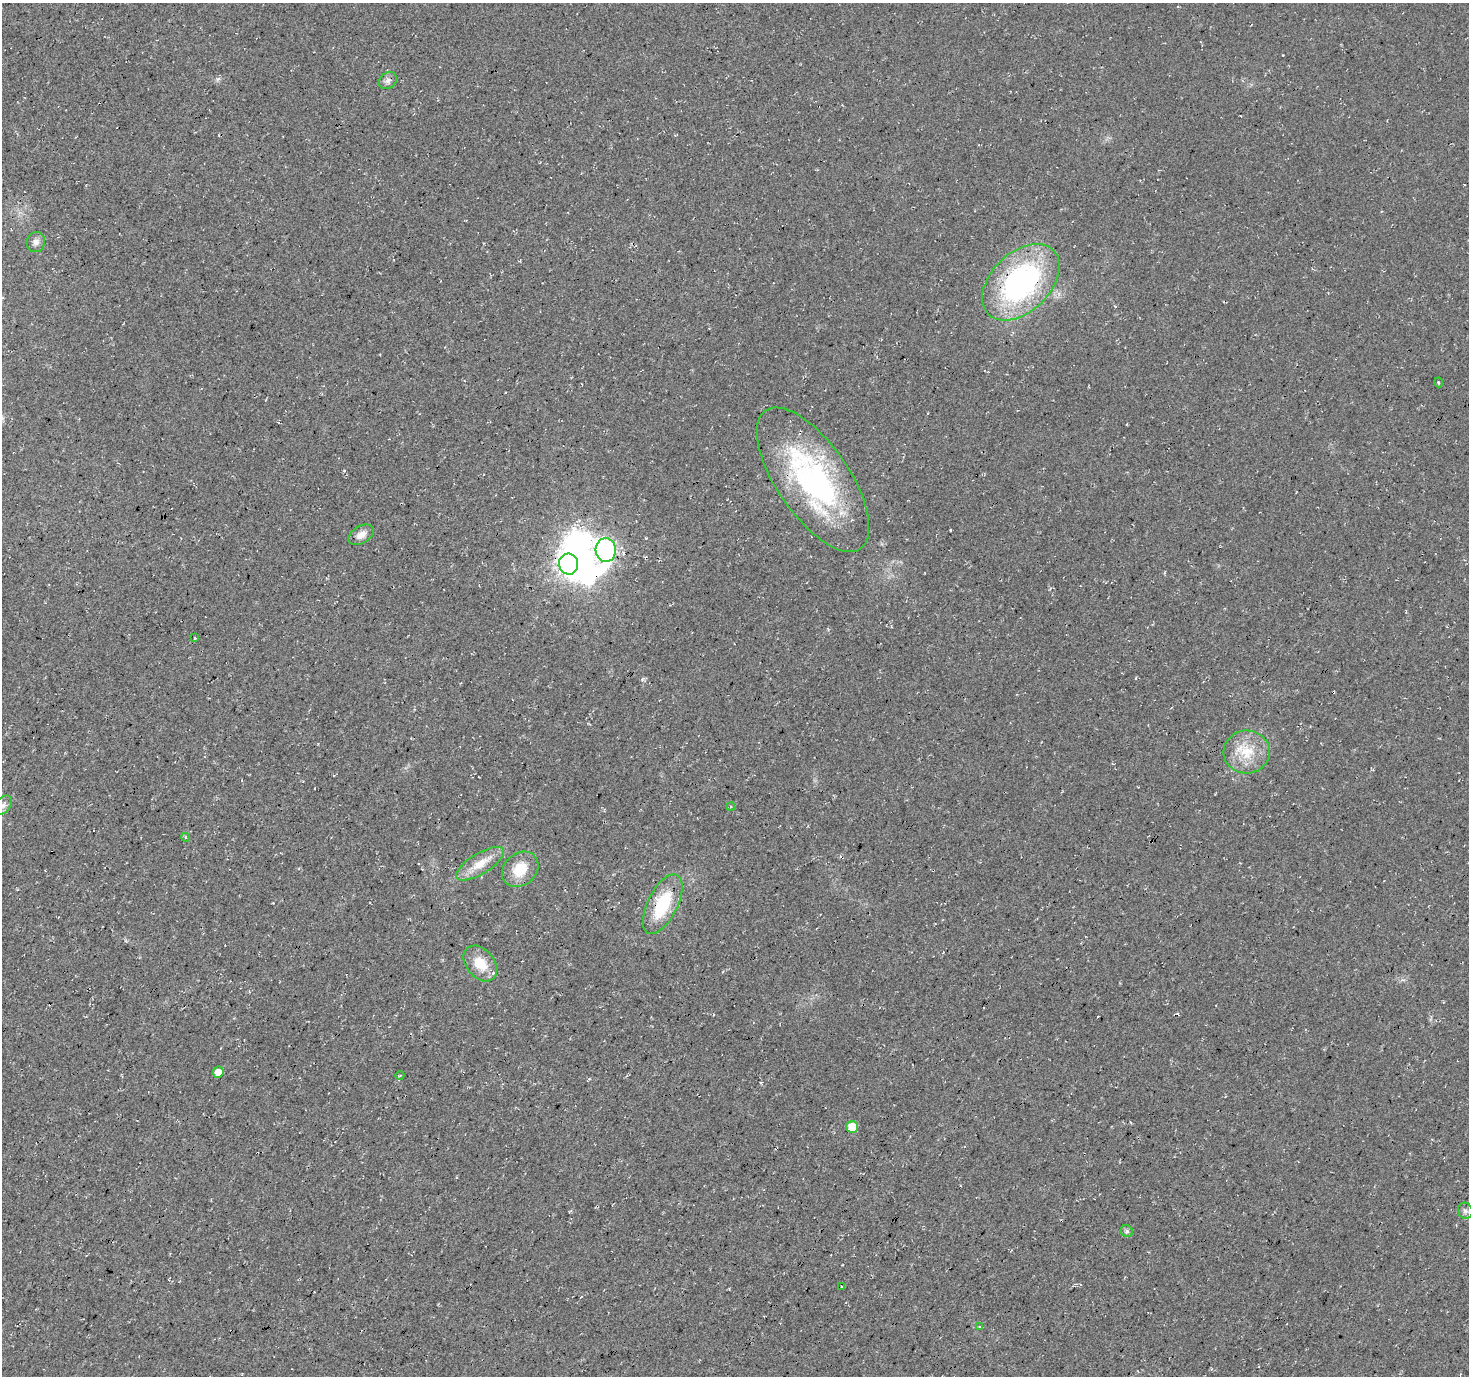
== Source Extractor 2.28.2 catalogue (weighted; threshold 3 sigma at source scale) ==
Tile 7 of 4 x 4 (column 3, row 2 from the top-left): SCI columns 2945-4411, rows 3014-4387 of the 5880 x 5952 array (HDU 1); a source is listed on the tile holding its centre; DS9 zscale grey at full resolution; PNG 1471 x 1378 px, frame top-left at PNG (2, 3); each listed source drawn as its Kron ellipse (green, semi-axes under 4 px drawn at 4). Shown black and unused: <1% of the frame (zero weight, under 3 of 4 exposures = <1% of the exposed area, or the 3 px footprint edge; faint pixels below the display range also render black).
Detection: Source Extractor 2.28.2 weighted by HDU 2 'WHT'; one run over the whole footprint, this tile lists its part. Background 0.0149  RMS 0.005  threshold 0.0226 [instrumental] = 3 sigma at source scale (4.5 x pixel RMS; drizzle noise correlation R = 1.50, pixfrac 1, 0.0396/0.0396 arcsec/px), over >= 5 px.
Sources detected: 27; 2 inside a brighter object's white glare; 1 cosmic-ray / hot-pixel residue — neither listed nor drawn; the other 24 listed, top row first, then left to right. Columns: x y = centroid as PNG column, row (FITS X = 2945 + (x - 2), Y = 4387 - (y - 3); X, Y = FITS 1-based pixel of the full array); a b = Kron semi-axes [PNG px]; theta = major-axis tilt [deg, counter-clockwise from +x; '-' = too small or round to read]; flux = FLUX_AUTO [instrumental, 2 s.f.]
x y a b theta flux
388 81 10 7 41 2.1
36 242 10 9 - 2.6
1021 282 46 29 44 110
1439 383 5 2 - 0.49
813 480 84 36 -55 110
361 535 14 8 32 4
606 550 12 10 -87 190
569 564 10 9 - 340
195 638 3 2 - 0.45
1247 752 23 21 1 15
3 805 10 7 53 2.6
731 806 4 3 - 0.52
185 837 4 3 - 0.55
480 864 27 10 31 8.8
520 869 20 16 42 13
663 904 32 15 63 27
480 963 20 14 -51 11
218 1072 5 5 - 4.9
400 1075 4 3 - 0.38
852 1127 6 6 - 8.9
1465 1211 8 7 - 1.6
1127 1231 6 5 - 1.1
842 1286 4 2 - 0.5
980 1326 4 2 - 0.38
Overlapping masked pixels (flux is a lower limit): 3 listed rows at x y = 1021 282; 813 480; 663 904